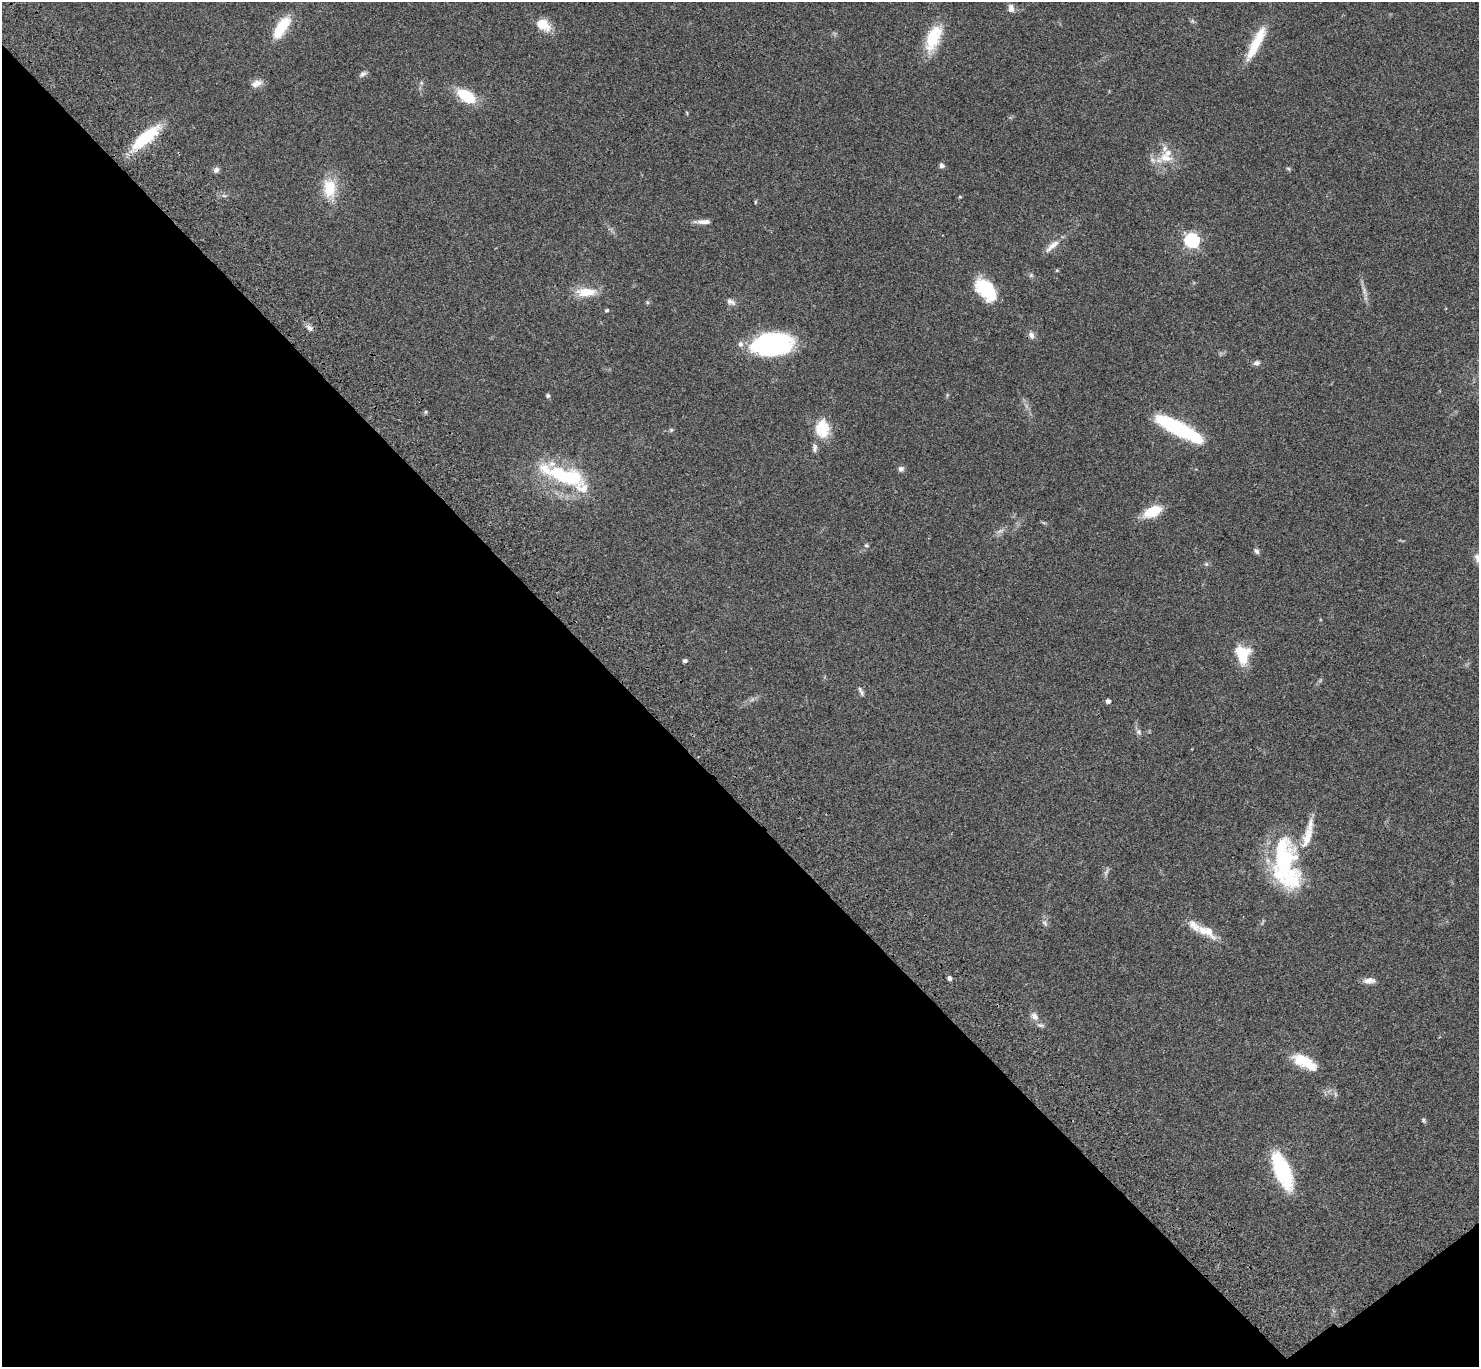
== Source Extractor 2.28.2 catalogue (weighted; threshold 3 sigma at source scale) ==
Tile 14 of 4 x 4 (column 2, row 4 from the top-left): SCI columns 1580-3056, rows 385-1749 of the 6108 x 6089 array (HDU 1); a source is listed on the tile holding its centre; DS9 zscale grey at full resolution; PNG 1481 x 1369 px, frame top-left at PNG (2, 2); no overlay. Shown black and unused: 43% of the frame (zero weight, under 3 of 4 exposures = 6% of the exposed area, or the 3 px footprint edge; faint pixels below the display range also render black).
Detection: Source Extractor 2.28.2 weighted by HDU 2 'WHT'; one run over the whole footprint, this tile lists its part. Background 0.0458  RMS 0.0051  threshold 0.0231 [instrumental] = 3 sigma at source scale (4.5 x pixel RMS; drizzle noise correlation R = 1.50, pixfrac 1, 0.05/0.05 arcsec/px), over >= 5 px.
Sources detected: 81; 3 too faint to see at this stretch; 4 inside a brighter object's white glare — not listed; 10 inside a brighter listed object's ellipse — not listed separately; the other 64 listed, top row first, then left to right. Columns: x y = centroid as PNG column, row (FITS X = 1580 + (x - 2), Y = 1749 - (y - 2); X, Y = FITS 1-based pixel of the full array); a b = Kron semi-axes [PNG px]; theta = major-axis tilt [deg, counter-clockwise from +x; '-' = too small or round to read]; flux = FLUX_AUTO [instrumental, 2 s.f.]
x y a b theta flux
1011 8 10 7 -86 2.6
1192 21 7 4 -34 0.8
543 25 18 12 -32 8.4
281 27 26 10 56 19
933 38 26 12 68 24
1256 43 46 10 63 16
363 74 11 6 34 1.7
256 83 14 9 19 3.7
421 83 6 6 - 0.97
466 96 22 12 -33 17
145 138 39 12 41 26
1166 158 22 12 -10 8.4
942 165 6 6 - 1.5
1288 169 7 4 -21 0.74
216 170 8 7 - 1.7
329 188 28 19 -86 15
224 196 6 4 -19 0.86
960 197 4 4 - 0.54
755 202 6 4 89 0.52
704 222 18 6 2 3.4
1192 240 6 6 - 110
1052 246 25 8 41 4.7
1031 275 7 5 44 0.84
983 287 21 18 -61 17
586 292 28 12 0 9.8
647 302 5 4 - 0.65
730 302 12 8 -29 2.3
607 310 5 4 - 0.72
309 328 10 7 -49 2.3
1031 335 11 7 -69 2.2
740 344 9 8 - 2
772 344 31 17 4 86
1257 363 7 6 - 1.9
947 395 6 4 72 0.64
548 396 4 4 - 1
425 412 6 3 71 0.6
823 426 23 17 -39 9.9
1179 429 50 12 -28 45
671 430 5 5 - 0.78
815 448 12 6 -89 1.9
901 469 6 6 - 1.8
564 475 59 18 -17 45
1153 512 16 9 24 17
866 545 6 5 - 0.74
1256 551 8 6 -54 1.4
1206 564 6 5 - 0.85
1242 654 21 16 -77 16
685 661 6 5 - 0.99
861 692 12 4 -63 1.4
752 700 7 4 19 1.1
1108 701 4 4 - 2
1139 732 8 7 - 1.5
1283 859 47 26 53 35
1106 872 14 4 64 1.5
1045 923 11 6 -58 1.6
1194 926 22 11 -42 5.8
1209 931 27 10 -56 6.1
949 978 5 4 - 1.8
1369 981 16 7 3 3.1
1034 1016 11 8 -46 3
1302 1061 24 14 -22 13
1335 1094 9 4 83 0.96
1423 1120 7 5 -52 0.8
1282 1171 31 12 -67 54
Overlapping masked pixels (flux is a lower limit): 1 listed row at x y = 145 138